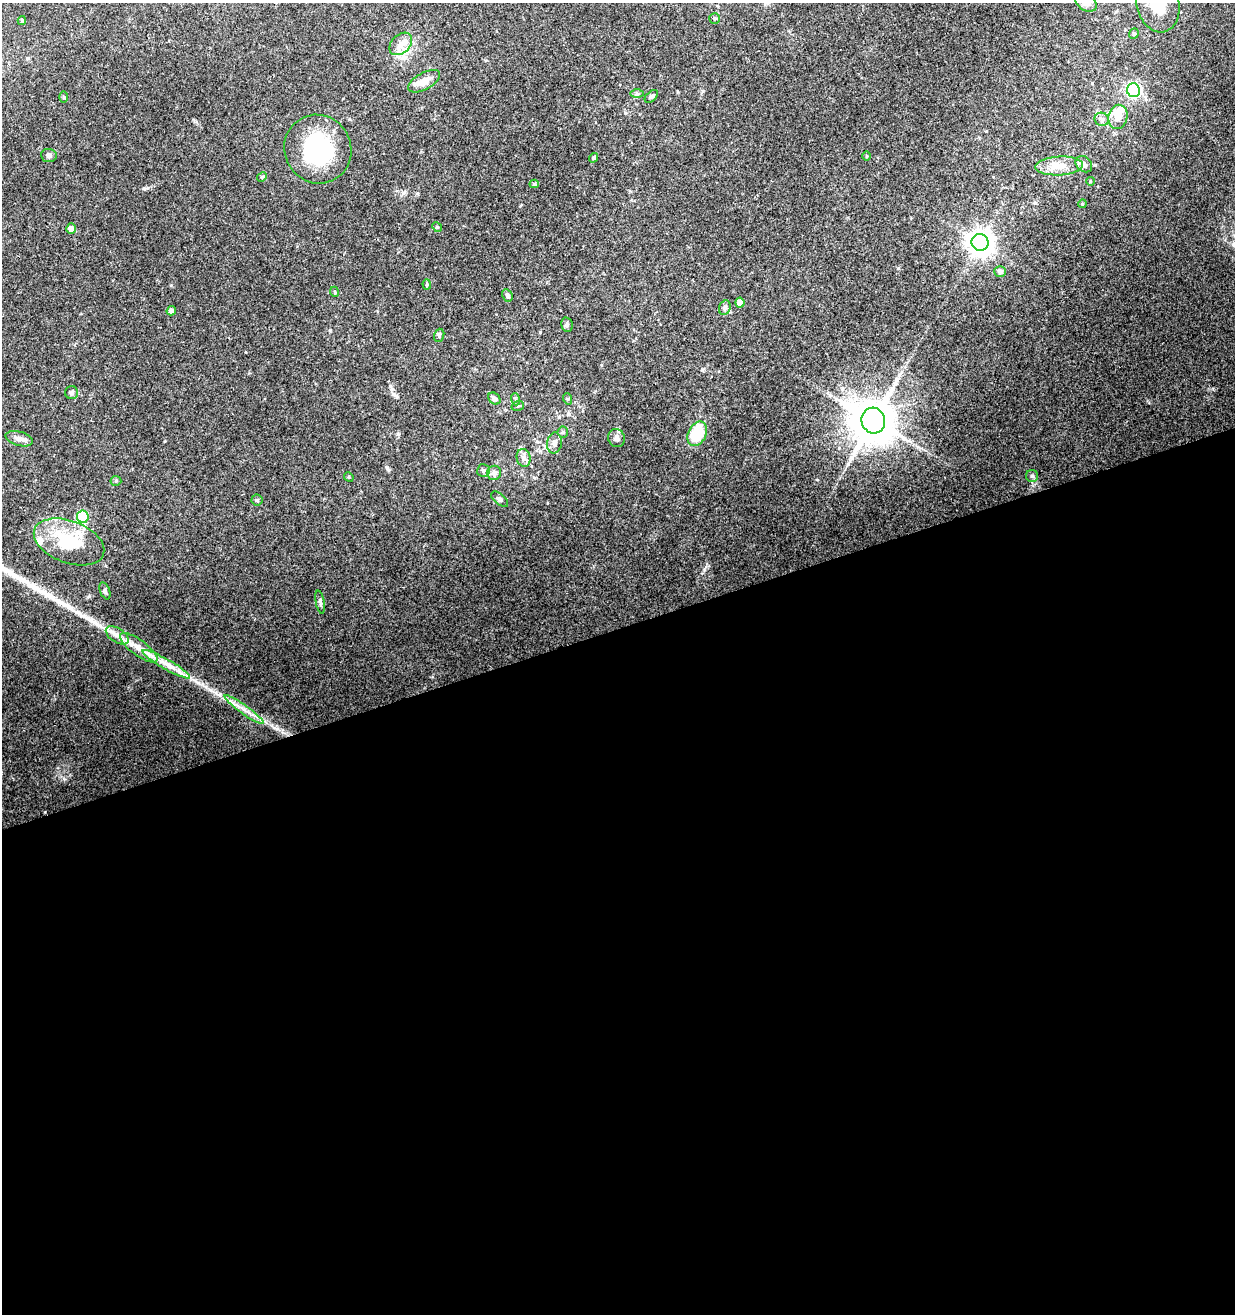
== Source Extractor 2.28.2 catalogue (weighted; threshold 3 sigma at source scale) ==
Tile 15 of 4 x 4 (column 3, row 4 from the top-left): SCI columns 2595-3827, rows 56-1367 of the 5136 x 5360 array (HDU 1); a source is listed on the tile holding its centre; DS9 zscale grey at full resolution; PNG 1237 x 1316 px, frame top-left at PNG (2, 3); each listed source drawn as its Kron ellipse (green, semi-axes under 4 px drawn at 4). Shown black and unused: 52% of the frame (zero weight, under 3 of 4 exposures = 5% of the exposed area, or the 3 px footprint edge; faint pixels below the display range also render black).
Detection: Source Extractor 2.28.2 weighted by HDU 2 'WHT'; one run over the whole footprint, this tile lists its part. Background 0.144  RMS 0.0067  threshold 0.0301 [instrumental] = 3 sigma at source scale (4.5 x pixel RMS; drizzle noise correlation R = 1.50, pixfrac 1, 0.0396/0.0396 arcsec/px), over >= 5 px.
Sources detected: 66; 1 inside a brighter object's white glare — neither listed nor drawn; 3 inside a brighter listed object's ellipse — not listed separately; the other 62 listed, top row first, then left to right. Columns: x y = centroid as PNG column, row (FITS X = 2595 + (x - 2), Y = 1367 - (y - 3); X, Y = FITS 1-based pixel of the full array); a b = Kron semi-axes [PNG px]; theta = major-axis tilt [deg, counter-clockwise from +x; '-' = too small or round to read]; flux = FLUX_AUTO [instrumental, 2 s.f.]
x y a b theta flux
1086 3 11 8 -32 3.6
1158 4 29 21 -76 25
715 19 5 5 - 1.2
22 20 4 3 - 1.2
1134 34 5 4 - 0.96
401 44 13 9 46 5.4
424 81 17 8 29 7
1133 90 7 6 - 110
637 94 6 4 -1 1.1
651 96 8 5 44 1.3
64 97 6 3 -89 0.66
1118 117 12 9 79 5.8
1102 119 7 6 - 2.5
318 149 35 33 -59 61
49 155 8 6 -6 2.1
867 156 5 3 - 0.62
593 158 5 4 - 0.88
1084 164 9 7 -44 2.8
1059 166 24 9 3 9.3
262 177 5 4 - 0.91
1090 181 4 3 - 0.51
534 184 4 4 - 1
1082 204 4 3 - 0.64
437 227 5 4 - 0.71
71 229 5 5 - 3.8
980 242 8 8 - 630
1000 272 6 5 - 2.6
427 284 5 4 - 0.93
335 292 5 3 - 0.63
507 295 6 5 - 1.8
740 302 5 4 - 3.8
725 308 7 5 69 1.7
171 311 5 4 - 3.1
567 325 7 5 -77 1.4
439 335 7 5 73 1.2
71 393 6 6 - 1.7
494 399 7 5 -42 3
515 399 6 4 -71 1.1
568 399 6 4 -71 0.79
518 406 6 5 - 1
873 421 13 11 -76 2400
563 432 5 5 - 1.2
697 434 13 9 65 25
616 438 9 8 - 2.6
19 439 14 7 -16 3.4
554 443 10 7 82 3.8
524 458 9 7 -78 2.8
484 470 6 6 - 1.5
494 473 7 7 - 3
1032 476 6 6 - 1.4
349 477 5 4 - 0.7
116 481 5 5 - 0.87
500 499 10 5 -41 1.7
257 500 5 5 - 1
83 517 6 6 - 32
69 542 37 21 -20 36
105 591 9 4 -68 1.2
320 602 12 4 -79 1.6
117 635 13 7 -34 4.4
139 648 22 7 -36 8.4
166 664 27 5 -30 8.4
244 710 24 4 -36 5.5
Isophote crosses this tile's border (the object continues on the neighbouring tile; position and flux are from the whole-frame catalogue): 2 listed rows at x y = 1086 3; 1158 4
Unlisted compact peaks at least as high as the median listed source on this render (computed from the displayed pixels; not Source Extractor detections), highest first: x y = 704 570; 64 779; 144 188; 171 285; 702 370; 398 434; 393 394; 898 268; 1035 203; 403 193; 89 596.